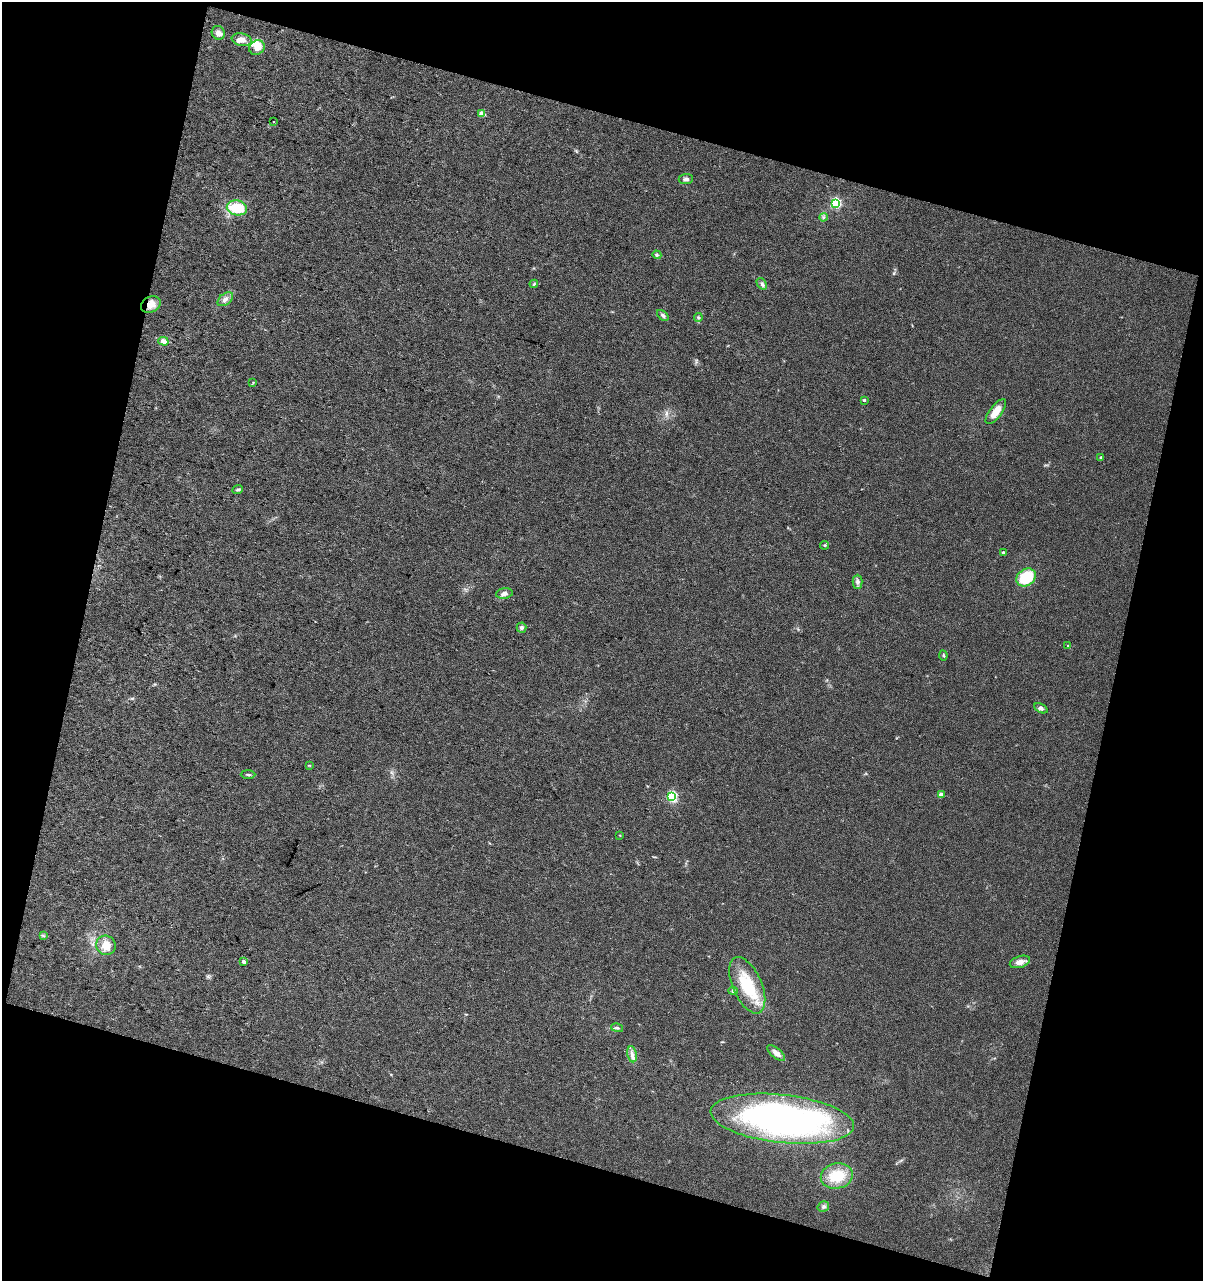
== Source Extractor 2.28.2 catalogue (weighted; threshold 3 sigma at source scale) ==
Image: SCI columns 129-2529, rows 1-2558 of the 2640 x 2558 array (HDU 1 of 3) = the unmasked area's bounding box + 8 px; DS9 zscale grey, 2 x 2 block average (1 PNG px = mean of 2 x 2 image px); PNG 1205 x 1283 px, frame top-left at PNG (2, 2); each listed source drawn as its Kron ellipse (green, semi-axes under 4 px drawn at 4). Shown black and unused: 32% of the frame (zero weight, under 3 of 4 exposures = <1% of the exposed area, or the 3 px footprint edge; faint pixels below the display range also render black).
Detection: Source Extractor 2.28.2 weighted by HDU 2 'WHT'. Background 0.0181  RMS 0.0043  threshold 0.0194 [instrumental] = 3 sigma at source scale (4.5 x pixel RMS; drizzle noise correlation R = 1.50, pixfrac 1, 0.0396/0.0396 arcsec/px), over >= 5 px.
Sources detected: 51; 3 inside a brighter listed object's ellipse — not listed separately; the other 48 listed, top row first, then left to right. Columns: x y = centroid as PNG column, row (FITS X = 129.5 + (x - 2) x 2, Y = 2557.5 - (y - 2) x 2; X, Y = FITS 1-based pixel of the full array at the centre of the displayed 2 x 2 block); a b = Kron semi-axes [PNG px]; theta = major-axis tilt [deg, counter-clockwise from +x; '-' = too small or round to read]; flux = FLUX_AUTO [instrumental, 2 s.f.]
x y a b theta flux
218 33 7 6 - 5.4
242 40 10 6 -11 7.7
257 48 8 7 - 8.9
482 114 3 2 - 17
273 122 2 2 - 0.5
686 179 7 5 5 3.4
835 203 3 3 - 130
237 208 10 7 -10 34
824 217 4 3 - 1.5
657 255 4 3 - 1.8
534 284 4 3 - 1.2
762 284 6 4 -54 2.7
225 299 9 5 38 5
151 305 10 8 28 11
663 315 7 4 -42 2.6
698 317 4 3 - 1.3
163 341 5 4 - 7.1
253 382 3 2 - 0.73
864 400 2 2 - 2
996 412 15 6 53 13
1101 457 3 3 - 1.7
238 490 6 3 23 1.7
825 545 4 3 - 1.2
1003 552 2 2 - 1.6
1026 577 10 8 39 41
858 582 7 5 -90 3.7
504 593 8 5 9 4
521 628 5 5 - 2.5
1068 645 2 2 - 0.56
943 655 5 3 - 1.1
1041 708 7 4 -28 2.8
309 765 3 2 - 0.78
248 774 7 2 0 1.5
941 794 3 2 - 7
672 796 4 3 - 60
620 835 3 2 - 0.5
43 936 4 2 - 0.97
106 945 10 9 - 13
244 962 3 3 - 3.6
1020 962 10 5 18 7.1
747 985 30 14 -66 52
733 991 4 4 - 2.3
617 1028 6 3 -14 2
776 1053 11 5 -40 7.1
632 1054 8 5 -80 4.8
782 1119 72 24 -6 390
837 1176 16 12 12 29
823 1207 6 5 - 2.5
Overlapping masked pixels (flux is a lower limit): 1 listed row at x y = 151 305
Diffuse or blended objects may show on this block-average render without a row.